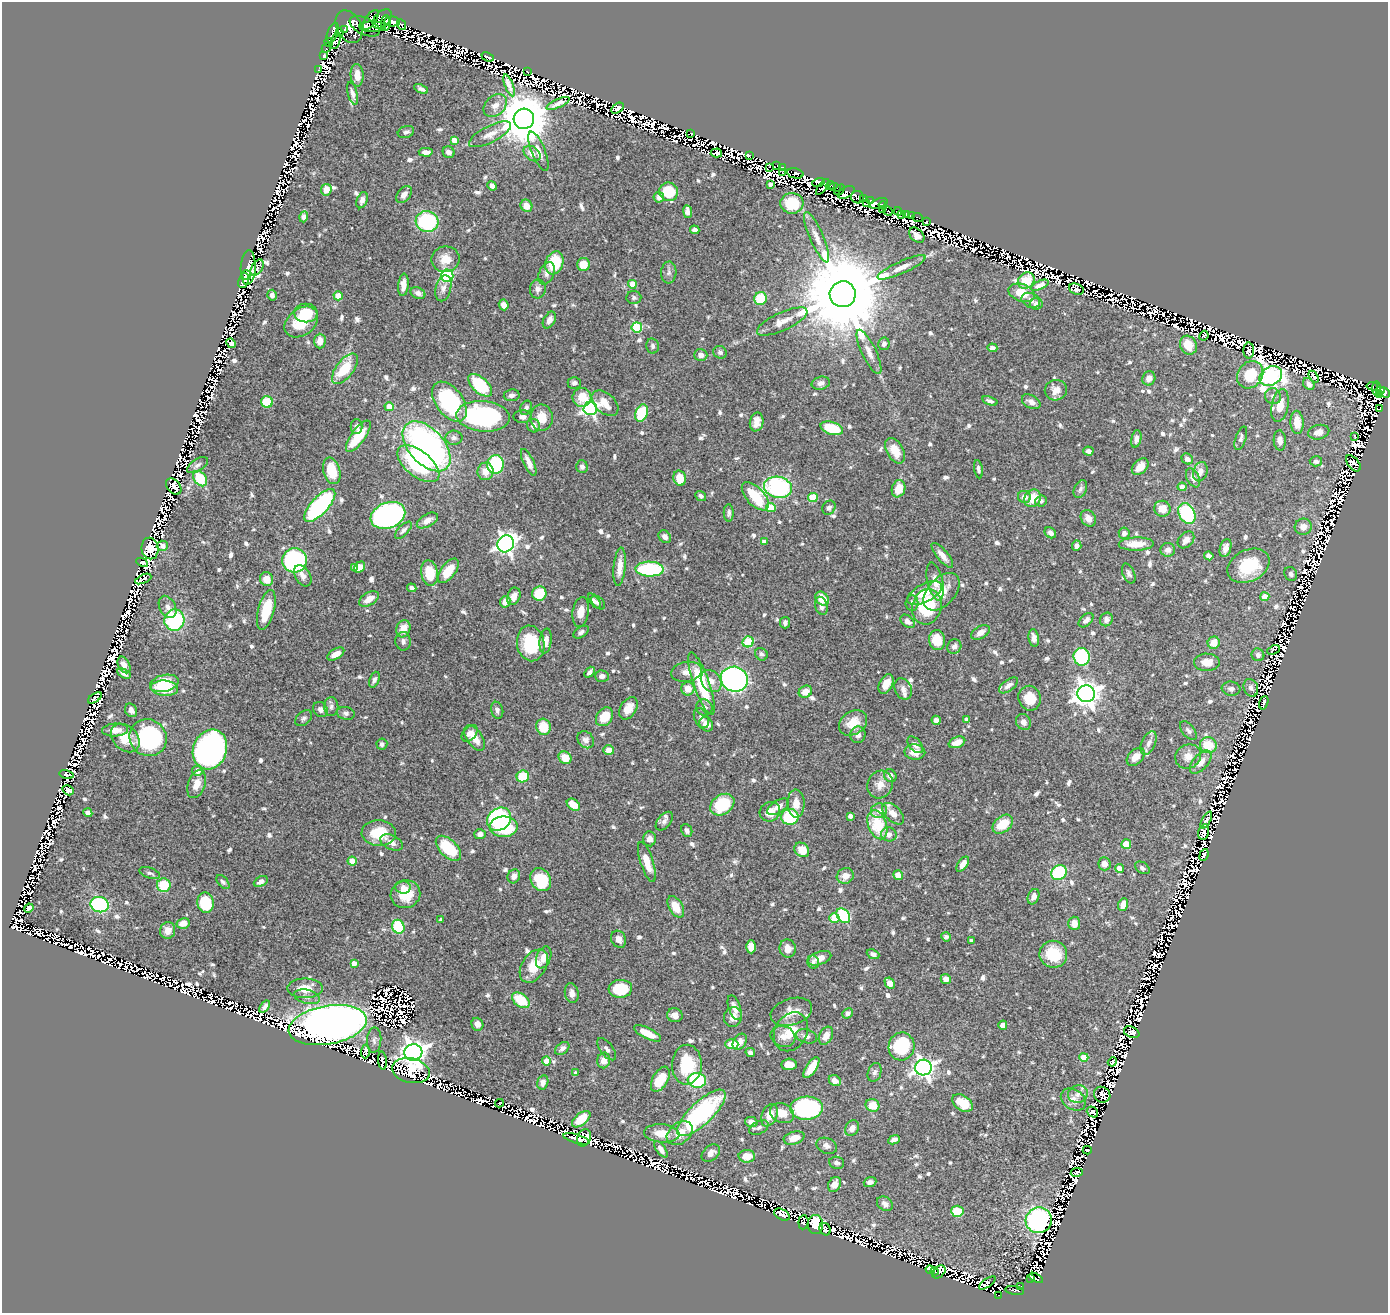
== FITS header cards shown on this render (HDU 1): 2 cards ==
NAXIS1  =                 1386
NAXIS2  =                 1311

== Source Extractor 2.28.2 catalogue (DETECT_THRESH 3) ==
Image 1386 x 1311 px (HDU 1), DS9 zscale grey, 1 PNG px = 1 image px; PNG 1390 x 1315 px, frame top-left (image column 1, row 1311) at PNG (2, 2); each listed source drawn as its Kron ellipse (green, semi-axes under 4 px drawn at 4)
Background 0.648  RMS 0.016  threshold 0.048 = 3 sigma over >= 5 px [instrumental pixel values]
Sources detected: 1704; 168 with non-positive FLUX_AUTO (blend fragments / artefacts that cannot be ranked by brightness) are neither listed nor drawn; of the other 1536, the 500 brightest by FLUX_AUTO listed and drawn (1036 fainter detections omitted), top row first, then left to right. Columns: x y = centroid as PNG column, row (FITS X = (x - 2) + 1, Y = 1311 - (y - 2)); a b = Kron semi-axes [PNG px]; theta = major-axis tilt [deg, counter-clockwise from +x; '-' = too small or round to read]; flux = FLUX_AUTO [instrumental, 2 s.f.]
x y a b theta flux
382 19 11 7 47 1100
371 20 11 5 55 970
392 22 7 5 2 980
386 23 8 4 -90 670
402 25 6 4 -63 93
365 26 16 8 -26 1400
349 27 17 12 -62 2000
373 27 13 5 1 1200
345 29 4 3 - 210
333 33 10 5 67 930
339 33 3 3 - 630
335 41 8 4 73 490
329 42 4 4 - 210
326 48 5 3 - 320
323 55 4 3 - 7.6
488 57 6 3 -21 3.7
318 70 4 3 - 10
527 71 3 2 - 11
357 75 11 6 -87 12
509 85 11 4 -69 6.2
421 89 7 3 -25 3.3
353 93 11 5 -75 4.8
558 103 12 3 25 3.3
495 106 13 9 44 9.7
618 108 7 4 33 5.8
524 119 10 10 - 6200
406 132 8 5 20 3.6
690 133 3 3 - 75
490 134 23 8 27 12
454 140 4 4 - 10
538 151 21 7 -68 8.3
426 152 7 4 -1 5.8
449 152 6 5 - 4.5
716 153 6 4 3 5.7
532 154 9 6 -37 8.8
750 155 4 3 - 12
777 166 3 2 - 15
770 167 3 2 - 27
782 167 3 3 - 40
782 172 3 2 - 15
795 173 8 5 -12 620
818 183 6 4 14 130
770 184 4 3 - 4
492 186 5 4 - 4.5
830 186 4 3 - 170
822 187 9 4 53 190
835 187 6 3 -21 24
326 190 6 5 - 11
840 190 6 3 49 88
669 192 9 9 - 32
846 192 9 5 32 210
404 194 9 6 50 6.7
659 197 5 5 - 5.8
858 197 6 6 - 450
863 198 4 2 - 100
362 200 8 5 69 4.8
871 200 3 3 - 99
792 203 11 10 - 38
878 203 9 4 20 510
867 204 3 2 - 9.1
883 205 4 3 - 250
526 206 6 5 - 14
883 209 3 3 - 73
888 211 5 3 - 15
898 211 4 3 - 56
688 212 6 4 -81 8.3
902 214 3 3 - 14
907 214 3 3 - 37
911 215 3 2 - 17
304 217 5 4 - 5
918 217 5 2 - 14
427 221 11 10 - 110
927 221 3 2 - 6.1
695 230 5 4 - 4.5
917 235 9 6 -44 5.8
817 237 27 7 -67 12
445 259 14 13 - 15
554 263 12 9 70 47
584 264 6 6 - 18
901 267 26 6 24 12
248 268 17 7 87 13
257 268 9 5 58 3.6
669 272 11 7 86 4.5
547 273 12 7 66 4.9
246 275 5 4 - 6.5
447 276 6 6 - 140
1026 280 9 7 44 19
243 281 8 5 70 6.3
632 284 4 4 - 15
403 285 11 5 85 7.9
1040 285 9 4 23 4.6
443 288 13 7 76 6.2
538 289 9 8 - 5.4
1076 289 8 5 -20 5.7
418 293 8 5 -23 4.5
1021 293 13 8 -18 25
843 294 13 13 - 24000
272 295 5 4 - 4.7
338 296 4 4 - 20
634 297 7 6 - 3.2
760 299 6 6 - 36
1031 300 10 7 -26 5
1036 304 6 6 - 5.6
504 305 5 4 - 7.6
306 313 11 9 1 39
549 320 9 5 61 6.6
782 321 27 9 24 15
301 322 18 13 36 35
637 327 5 5 - 64
1204 336 5 4 - 3.2
320 341 7 5 90 10
231 343 5 4 - 10
884 344 6 5 - 4.1
1188 345 10 8 -62 20
653 346 7 6 - 3.2
992 348 5 4 - 4.1
1249 350 8 5 90 6.5
720 352 7 6 - 3.4
869 352 24 7 -64 11
701 355 6 6 - 6.1
345 369 18 8 52 39
1250 375 14 12 51 36
1271 376 12 9 29 350
1314 377 6 3 -55 4.6
1149 378 7 6 - 7.8
574 383 6 6 - 3.6
821 383 9 6 12 5.2
1309 384 6 5 - 6
480 385 14 7 -43 61
1372 386 6 4 -7 18
1377 389 7 4 -88 150
1056 390 11 10 - 9.4
1380 391 3 2 - 120
1385 393 6 4 -43 360
512 395 8 5 7 4
1380 395 2 2 - 15
1273 396 8 7 - 5
582 397 9 9 - 20
990 401 8 4 -19 3.4
267 402 6 5 - 29
449 402 23 13 -54 110
1031 402 10 6 -29 5.6
605 403 16 9 -42 17
1280 405 16 8 78 17
389 407 4 4 - 19
526 408 7 5 67 3.7
590 408 7 6 - 280
1380 408 4 3 - 37
642 413 9 6 68 57
483 416 27 15 -5 170
523 417 9 6 -2 4.1
542 418 13 11 -86 18
757 422 9 6 79 8.8
1297 422 11 6 -87 18
357 426 7 6 - 3.3
533 426 7 6 - 6.3
832 428 12 6 -17 42
1319 432 11 7 13 8.9
358 436 18 7 54 39
1355 436 3 2 - 3.3
454 438 8 7 - 3.5
1241 438 12 5 71 3.7
1136 439 9 5 78 5.4
1280 440 10 6 -86 6.8
427 446 30 17 -48 350
895 451 14 8 -61 17
1088 451 5 4 - 5.1
1187 459 6 5 - 6
1316 461 6 5 - 4.6
529 462 14 5 -65 9.1
1353 463 10 5 -50 7.7
418 464 25 13 -38 100
495 464 9 8 - 91
197 465 12 6 32 4.1
582 467 6 5 - 3.9
1140 467 10 6 46 11
978 469 9 4 -81 3.4
332 471 13 8 -75 25
486 471 9 8 - 11
1200 472 10 7 72 7.3
680 478 8 6 -78 21
1193 478 10 6 -65 6.5
200 479 8 6 -52 39
174 487 9 6 -48 5
778 487 14 10 -13 140
1182 487 4 4 - 12
898 489 9 6 73 19
1080 489 9 6 65 3.7
701 496 6 4 -40 3.3
755 496 17 9 -47 43
1024 497 6 6 - 7.1
813 498 5 4 - 39
1033 498 9 8 - 21
1041 501 6 5 - 3.6
320 505 21 8 47 140
771 507 5 4 - 21
829 508 7 6 - 3.5
1162 509 8 8 - 14
729 513 8 5 90 3.2
1187 513 11 8 -64 82
388 515 18 12 22 330
1088 518 9 7 -55 8.2
427 520 11 6 30 7
1303 527 8 8 - 8.3
403 530 11 5 46 3.7
1050 533 6 5 - 4.1
1124 533 6 5 - 5.1
665 537 7 5 -49 5.4
1186 540 10 7 46 7.7
764 542 4 4 - 6.9
506 544 9 8 - 540
1136 544 17 6 2 17
162 546 5 5 - 3.2
1077 546 5 4 - 5
150 548 11 8 -81 32
1225 548 9 5 74 7.9
1168 550 7 7 - 5.6
942 555 15 5 -50 8.6
1209 556 5 4 - 5.1
295 560 12 12 - 200
142 562 6 4 -29 3.6
1248 566 22 15 26 48
354 567 4 4 - 3.2
360 567 6 4 48 8.7
620 567 19 6 84 14
650 569 14 7 -1 95
448 571 14 7 54 25
429 573 13 8 -80 31
1129 573 10 6 -67 3.8
1291 574 7 6 - 3.2
303 576 11 7 -58 7.1
143 579 9 2 24 3.4
266 579 7 6 - 15
935 582 19 7 -77 9.7
412 588 5 4 - 3.6
942 592 22 13 47 23
925 593 19 9 28 21
539 594 7 7 - 34
514 596 9 6 69 9
1265 597 4 4 - 20
369 599 11 6 31 11
822 599 8 6 -49 21
594 601 9 4 -53 4.3
505 602 6 5 - 8.4
598 602 8 5 -46 3.5
912 603 7 6 - 4.1
821 606 9 6 -75 5.8
168 607 12 8 -63 6.2
927 607 18 14 74 67
266 610 20 8 75 34
581 612 15 8 81 13
1106 619 7 6 - 4.5
174 620 11 10 - 110
1086 620 9 5 43 5.8
908 621 8 5 -40 5.1
785 623 6 5 - 3.5
403 629 9 7 69 13
581 632 8 5 33 3.9
980 632 10 6 30 8
1034 638 9 5 -81 6.3
937 640 10 8 -80 20
403 641 9 7 -87 4.4
546 641 12 6 82 9.3
748 642 6 5 - 41
531 643 18 14 -81 49
1214 643 6 6 - 13
954 647 7 6 - 4.5
1273 650 7 3 22 3.2
336 654 9 5 32 9.8
761 654 7 6 - 3.4
1258 655 6 6 - 4.1
1082 657 9 8 - 99
1207 662 13 8 -1 13
124 665 9 5 -63 6.9
589 672 6 3 48 3.6
686 672 15 10 10 9
124 673 7 4 -29 4.4
602 676 7 5 -1 4.6
734 679 13 12 - 300
374 680 8 4 68 3.5
711 681 12 9 -53 9.6
164 683 14 8 14 39
701 684 33 8 -71 69
886 684 10 6 62 11
1008 685 11 5 37 5.3
165 688 13 7 -4 27
1251 688 9 7 -69 4.1
688 689 7 6 - 12
903 689 11 8 -68 5.2
1231 689 9 7 -6 4.3
805 692 7 5 31 11
1086 694 9 8 - 1100
95 698 8 4 34 4.1
1030 698 12 11 - 21
1264 703 7 3 72 5.3
331 707 9 7 88 3.7
704 707 8 8 - 5.3
628 708 12 8 59 12
131 710 7 5 -59 5.5
320 710 8 6 -47 4.7
497 710 8 6 -76 3.4
346 713 9 6 -10 3.5
604 717 10 7 54 22
304 718 9 6 40 3.2
701 718 10 7 -66 5.2
936 720 5 4 - 5.1
966 720 4 4 - 5.4
1023 722 8 7 - 6.5
853 723 15 11 35 19
706 724 8 6 -51 9.3
543 727 8 7 - 24
115 730 13 6 3 11
1188 730 11 6 -51 3.7
470 733 9 6 47 6.5
858 735 8 7 - 5.7
125 738 16 12 -45 21
148 738 19 18 - 130
475 738 14 7 -55 13
586 740 9 7 -48 5
957 742 8 5 21 12
1149 743 13 7 67 5.9
382 744 5 5 - 3.6
915 745 10 6 -49 6
1208 745 8 7 - 30
210 749 20 16 68 300
609 750 5 5 - 11
915 752 10 7 -2 11
1188 756 13 11 32 13
1136 757 10 7 43 12
565 758 7 6 - 20
1201 762 14 7 49 11
198 771 5 5 - 11
67 774 7 3 -11 3.2
523 776 6 6 - 34
890 776 6 6 - 6.1
197 784 14 8 71 13
880 785 14 12 63 11
68 790 6 4 -32 5.2
796 804 14 8 -88 13
573 805 7 5 -36 17
722 805 13 9 34 65
778 807 12 6 33 8
879 811 8 7 - 7.8
770 812 10 9 - 14
88 813 4 4 - 5.6
893 814 13 7 -43 12
850 816 4 4 - 5.1
790 817 8 8 - 60
499 819 13 10 40 120
1206 820 9 3 62 3.9
664 821 11 6 50 4
1003 824 11 8 38 24
877 825 15 9 -71 45
504 827 14 10 1 67
687 831 7 5 -65 3.8
1204 832 8 5 76 4.7
379 833 17 13 -4 32
480 834 5 5 - 5.8
889 834 8 7 - 7.3
650 839 7 6 - 6.7
392 842 12 7 -25 7.1
1126 844 5 4 - 16
448 848 15 8 -44 46
802 850 8 6 -45 15
1204 855 6 4 68 3.2
352 861 4 4 - 22
647 862 21 6 -72 18
963 864 9 4 55 9.3
1104 864 6 6 - 8.8
1119 868 4 4 - 10
1142 868 8 5 -35 3.3
150 873 11 5 -18 3.4
1059 873 8 7 - 93
898 875 5 4 - 11
514 876 7 6 - 6.8
845 876 9 7 27 9.1
541 880 12 9 -58 57
261 881 7 4 27 4.6
223 882 8 5 -49 3.3
164 885 7 7 - 35
403 887 8 6 -5 6
405 894 15 13 26 29
1033 897 8 5 68 6.6
205 903 10 8 -79 54
1123 904 6 4 71 13
100 905 9 7 -15 150
676 907 12 7 -60 17
29 908 5 4 - 3.2
843 916 8 6 -48 76
834 918 5 4 - 25
441 920 4 3 - 3.7
183 923 7 5 12 7.8
1074 923 7 6 - 12
398 927 7 6 - 55
168 931 8 7 - 7.9
946 937 5 4 - 3.6
619 939 9 7 -63 6.8
971 941 4 3 - 3.9
751 947 6 5 - 14
788 948 9 8 - 9.4
873 954 6 4 -24 3.5
1053 954 14 13 - 36
544 957 11 7 68 10
820 958 12 6 19 12
813 962 7 6 - 3.3
354 963 4 4 - 10
534 966 18 12 56 25
946 979 5 5 - 6.9
890 983 6 4 -61 10
305 988 18 9 0 22
620 989 12 9 5 43
572 993 10 7 -77 5.7
307 997 13 7 -14 6.3
521 1000 10 6 -35 36
265 1007 7 4 54 4.1
735 1008 13 6 -70 8.1
791 1012 21 13 17 16
847 1013 6 4 41 4.6
675 1015 8 7 - 6.8
733 1017 10 9 - 9.5
477 1024 6 6 - 7.1
328 1025 39 19 10 1400
1003 1025 4 4 - 7.4
791 1032 20 16 60 25
1132 1032 8 5 -23 3.7
647 1033 15 5 -26 18
783 1036 13 10 -22 8.2
806 1036 11 7 -16 5.2
826 1036 9 6 63 9.5
374 1040 12 7 86 4.4
740 1042 9 6 57 8.3
732 1044 7 5 -1 17
901 1046 14 13 - 70
562 1048 8 5 37 4.6
607 1049 13 6 -54 4.3
365 1051 7 4 87 4.5
413 1052 9 8 - 1000
750 1052 5 4 - 4.4
1084 1057 4 4 - 24
604 1060 8 6 79 11
382 1061 9 4 -86 3.7
546 1061 4 4 - 19
1112 1062 5 3 - 9.7
789 1064 7 5 5 11
687 1065 20 15 88 53
811 1067 12 5 57 21
923 1067 8 8 - 560
411 1071 19 12 -13 40
875 1072 9 6 71 3.7
576 1073 4 4 - 3.9
660 1079 14 7 60 28
697 1080 9 7 -5 77
835 1081 6 5 - 9.1
543 1082 7 5 76 5.9
1078 1094 10 8 19 7.4
1102 1095 8 7 - 4.9
1073 1099 13 10 -34 9.2
499 1103 4 2 - 3.2
962 1103 11 7 -34 27
873 1105 7 6 - 17
806 1108 16 11 2 160
1092 1112 6 5 - 5.3
701 1113 31 11 43 160
782 1113 12 9 -24 16
770 1115 12 7 66 15
581 1119 11 6 40 20
751 1122 6 5 - 6.6
759 1128 10 6 28 3.8
852 1128 8 6 59 8
662 1133 18 9 -5 16
680 1133 14 10 39 18
584 1138 9 6 67 9.8
794 1138 11 6 17 17
576 1139 14 4 -16 10
894 1140 6 4 25 4.1
827 1146 10 7 -24 5.5
661 1149 10 4 -53 5
1087 1150 4 3 - 3.2
711 1153 10 7 40 7.2
747 1156 8 6 -1 15
837 1163 7 6 - 3.8
1077 1172 6 4 9 3.7
870 1182 6 5 - 3.7
834 1184 8 6 59 10
885 1204 8 6 -35 4.6
957 1211 6 5 - 39
782 1215 8 5 -28 19
1039 1220 13 13 - 190
803 1222 7 5 84 3.7
815 1224 9 7 -85 87
825 1229 6 5 - 4
930 1270 5 3 - 4.4
935 1272 4 3 - 4.5
939 1272 8 5 42 7.5
1036 1278 7 2 -28 7.2
1031 1279 4 2 - 12
987 1283 10 4 35 4.1
1021 1286 2 2 - 4.8
1015 1290 9 3 -10 82
998 1295 3 2 - 42
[1036 fainter detections neither listed nor drawn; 168 non-positive-flux detections neither listed nor drawn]